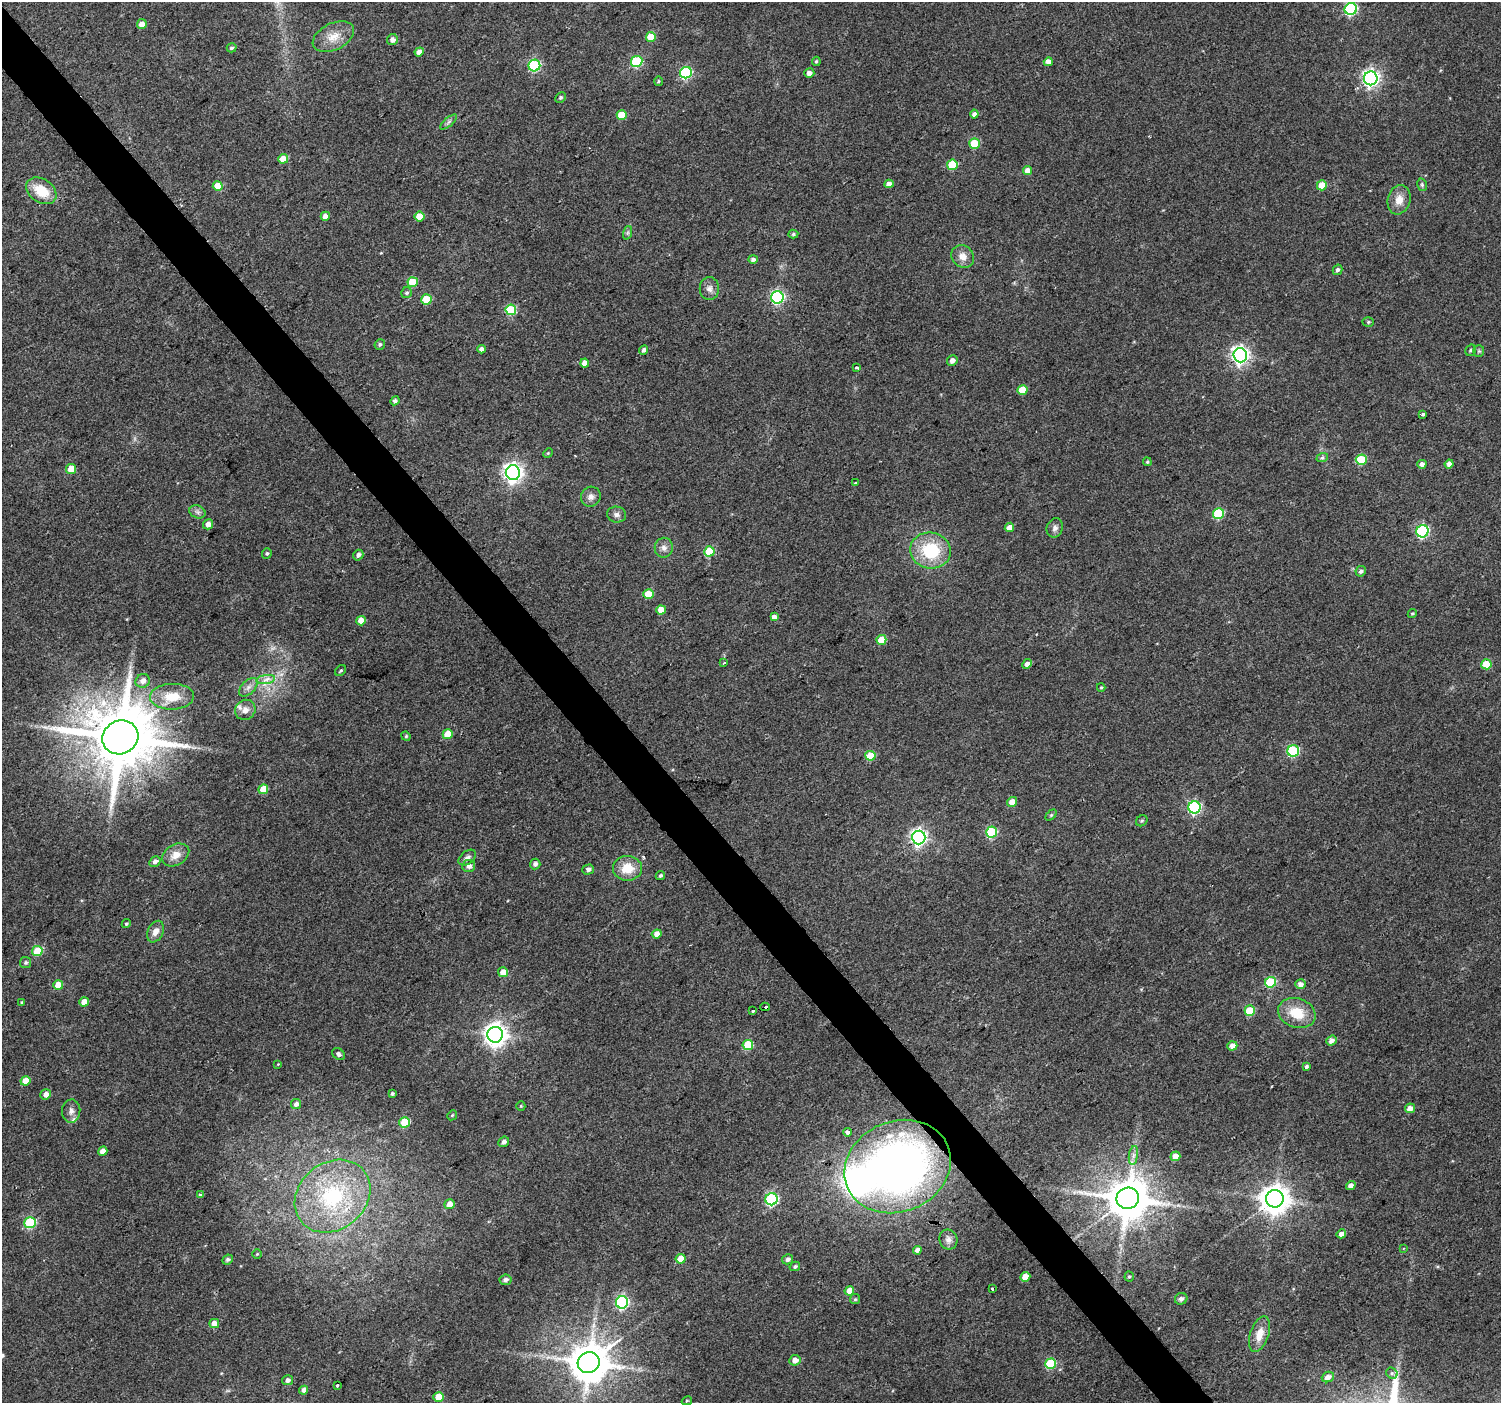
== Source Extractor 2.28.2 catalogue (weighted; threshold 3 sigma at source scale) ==
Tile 11 of 4 x 4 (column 3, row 3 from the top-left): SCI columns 3001-4499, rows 1606-3006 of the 5997 x 5948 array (HDU 1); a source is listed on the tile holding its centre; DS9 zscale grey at full resolution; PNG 1503 x 1405 px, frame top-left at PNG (2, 2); each listed source drawn as its Kron ellipse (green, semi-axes under 4 px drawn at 4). Shown black and unused: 3% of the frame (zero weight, under 2 of 3 exposures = <1% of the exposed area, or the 3 px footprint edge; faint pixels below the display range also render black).
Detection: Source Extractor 2.28.2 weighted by HDU 2 'WHT'; one run over the whole footprint, this tile lists its part. Background 0.0622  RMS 0.0073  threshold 0.0327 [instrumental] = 3 sigma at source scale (4.5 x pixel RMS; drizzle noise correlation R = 1.50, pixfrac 1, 0.0396/0.0396 arcsec/px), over >= 5 px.
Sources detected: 193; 1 inside a brighter object's white glare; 3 cosmic-ray / hot-pixel residue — neither listed nor drawn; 1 inside a brighter listed object's ellipse — not listed separately; the other 188 listed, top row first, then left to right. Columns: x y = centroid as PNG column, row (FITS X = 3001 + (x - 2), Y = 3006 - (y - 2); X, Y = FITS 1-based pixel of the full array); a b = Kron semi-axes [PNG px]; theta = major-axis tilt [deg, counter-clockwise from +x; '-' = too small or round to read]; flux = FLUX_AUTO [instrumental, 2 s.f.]
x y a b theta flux
1351 9 6 6 - 100
142 24 5 5 - 6
333 37 22 13 26 12
651 37 5 5 - 17
392 40 6 5 - 3.3
232 48 5 4 - 1.4
419 52 5 4 - 3.1
637 61 6 5 - 58
816 61 5 4 - 1.1
1048 62 4 4 - 4.4
534 65 6 6 - 72
686 73 6 5 - 78
809 73 5 5 - 4.2
1371 78 7 6 - 270
658 81 5 3 - 0.75
561 97 5 4 - 1.4
974 114 4 4 - 2.7
622 115 5 5 - 13
449 122 10 3 40 1.5
975 144 5 5 - 28
283 159 5 4 - 12
952 165 5 5 - 27
1028 170 4 4 - 5.5
889 184 5 4 - 4.6
1322 185 5 5 - 15
1422 185 6 4 -78 1.3
218 186 5 4 - 13
41 191 16 11 -33 19
1399 200 15 11 74 8
325 216 4 4 - 4.1
419 217 5 5 - 13
627 233 7 4 71 1.4
793 234 5 4 - 1.1
963 256 12 10 -43 6.3
753 259 5 4 - 2.4
1338 270 5 4 - 1.7
413 282 5 5 - 22
709 289 11 9 90 4.2
406 293 6 5 - 1.4
777 297 6 6 - 120
427 299 5 5 - 24
511 310 5 5 - 42
1368 322 6 5 - 1.1
380 344 6 5 - 1.5
481 349 4 4 - 2.9
644 350 5 4 - 2.2
1471 350 6 5 - 1.5
1479 351 6 5 - 1.2
1240 355 7 7 - 310
952 360 5 5 - 3.3
585 363 4 4 - 5.9
856 367 3 3 - 4.6
1022 390 5 5 - 13
395 401 5 4 - 2.1
1423 414 4 3 - 3.6
548 453 5 4 - 0.83
1322 458 6 4 19 1.2
1361 460 5 5 - 28
1147 462 5 4 - 0.91
1422 464 4 4 - 3.2
1449 464 4 4 - 3.8
71 469 5 5 - 16
513 473 7 7 - 360
855 483 3 3 - 0.6
591 497 10 9 - 3.8
197 512 8 6 -21 2.3
1218 513 5 5 - 45
617 515 9 8 - 3.1
208 524 5 5 - 4.5
1009 527 5 4 - 5.1
1055 528 10 8 68 2.9
1422 531 6 6 - 95
664 548 10 9 - 3.8
930 550 20 18 -11 37
709 551 5 5 - 29
267 554 5 4 - 1.1
358 555 5 5 - 2.6
1361 571 5 5 - 2
648 594 5 5 - 16
661 610 4 4 - 8.5
1412 613 5 4 - 0.91
774 617 4 4 - 3.5
361 621 5 4 - 9.1
881 640 5 5 - 17
724 662 3 3 - 1.4
1027 664 5 4 - 3.7
1486 664 5 5 - 18
341 671 6 4 44 1.4
266 680 9 4 9 3
143 681 7 6 - 4.1
248 687 11 6 45 3.6
1101 687 4 4 - 0.81
172 697 22 13 2 17
245 710 10 10 - 5.4
448 734 5 5 - 15
406 736 5 4 - 0.95
120 737 18 16 26 6800
1293 751 6 5 - 68
870 756 5 5 - 20
263 789 5 4 - 14
1012 802 5 5 - 6.4
1194 807 6 6 - 110
1051 815 6 4 45 0.97
1142 821 6 5 - 1.1
992 832 5 5 - 58
919 837 7 6 - 230
176 855 14 10 30 8
467 858 10 6 38 2.8
155 861 6 4 31 3.2
535 864 5 5 - 2.3
469 866 6 6 - 3.3
627 868 14 12 0 14
588 869 6 5 - 2.3
660 875 5 4 - 1.3
126 924 5 4 - 1.2
155 932 11 7 64 5
657 934 5 4 - 5.1
37 951 5 5 - 22
26 963 5 5 - 1.5
503 972 5 5 - 7.4
1270 982 6 5 - 45
1301 984 5 5 - 4.5
58 985 5 5 - 14
22 1002 4 3 - 0.71
84 1002 5 4 - 6.7
765 1007 4 3 - 40
753 1011 3 3 - 6.6
1250 1011 5 5 - 27
1297 1013 19 14 -19 19
495 1035 8 7 - 550
1331 1041 5 4 - 3.8
748 1045 5 5 - 26
1232 1046 5 4 - 5.2
339 1054 7 5 -42 2
278 1064 4 4 - 0.52
1306 1066 4 3 - 1.4
25 1081 5 4 - 9.9
46 1094 5 5 - 4.2
392 1094 3 3 - 1.2
296 1104 5 5 - 2.6
521 1106 5 4 - 0.76
1410 1108 5 4 - 5.9
71 1111 11 9 86 4.5
452 1115 5 4 - 0.92
405 1122 5 5 - 31
847 1132 4 4 - 5
504 1142 5 5 - 2.7
103 1151 5 4 - 4.5
1133 1155 9 4 81 2.7
1175 1156 5 4 - 8.9
898 1167 54 45 23 410
1351 1186 5 4 - 3.7
200 1195 4 4 - 1
332 1196 40 33 39 84
1128 1198 11 10 - 3100
771 1199 6 6 - 90
1275 1199 9 8 - 1100
450 1204 5 5 - 7.2
30 1223 6 5 - 56
1341 1234 5 4 - 4
948 1239 10 9 - 3.4
1404 1248 4 3 - 0.72
917 1250 4 4 - 2.7
257 1254 4 4 - 0.74
228 1259 5 4 - 1.5
681 1259 5 5 - 9.4
788 1259 5 5 - 2.4
795 1266 5 4 - 1.4
1025 1277 5 4 - 10
1129 1277 5 4 - 1
505 1280 6 5 - 2.6
992 1289 3 3 - 15
849 1291 5 4 - 8.8
855 1299 5 5 - 1.2
1181 1299 6 5 - 2.5
622 1302 6 6 - 110
214 1324 5 4 - 6.2
1259 1334 18 9 71 9.3
795 1360 5 5 - 5.9
589 1363 11 10 - 2400
1050 1364 5 5 - 39
1392 1373 6 5 - 1.1
1328 1377 6 5 - 4.2
287 1380 5 5 - 2.7
337 1385 3 3 - 3.4
304 1390 4 4 - 3.6
439 1397 5 5 - 12
687 1401 5 4 - 0.8
Overlapping masked pixels (flux is a lower limit): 3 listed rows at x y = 765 1007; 898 1167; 1275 1199